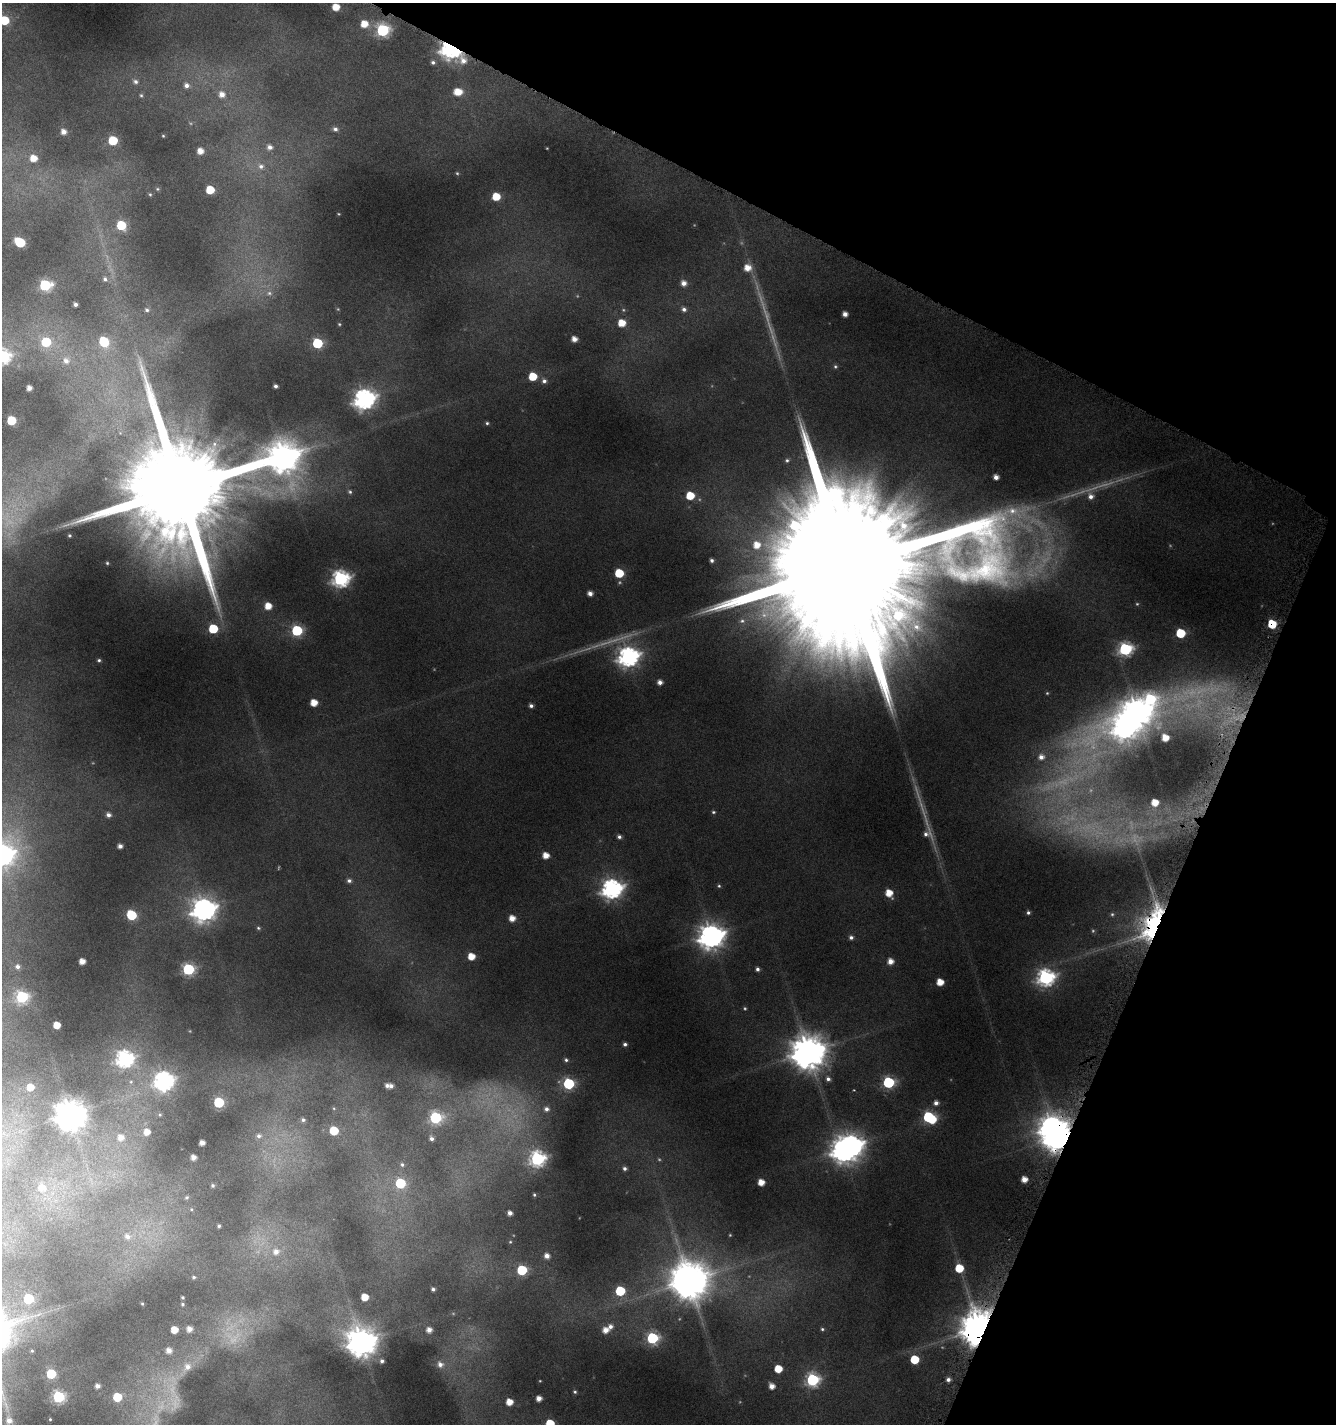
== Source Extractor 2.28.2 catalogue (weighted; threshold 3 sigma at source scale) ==
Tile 8 of 4 x 4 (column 4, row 2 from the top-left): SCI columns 4218-5551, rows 2876-4297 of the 5861 x 5722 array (HDU 1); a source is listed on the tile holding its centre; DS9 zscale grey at full resolution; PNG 1338 x 1426 px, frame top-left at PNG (2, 3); no overlay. Shown black and unused: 22% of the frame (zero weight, under 4 of 8 exposures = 2% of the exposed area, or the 3 px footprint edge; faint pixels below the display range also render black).
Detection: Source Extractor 2.28.2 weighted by HDU 2 'WHT'; one run over the whole footprint, this tile lists its part. Background 0.0867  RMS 0.0095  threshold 0.0388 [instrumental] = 3 sigma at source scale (4.09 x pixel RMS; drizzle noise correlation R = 1.36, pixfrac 0.8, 0.0396/0.0396 arcsec/px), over >= 5 px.
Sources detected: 222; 20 too faint to see at this stretch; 4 inside a brighter object's white glare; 1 long thin detection or spike segment (spike, bleed or trail) — not listed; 1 inside a brighter listed object's ellipse — not listed separately; the other 196 listed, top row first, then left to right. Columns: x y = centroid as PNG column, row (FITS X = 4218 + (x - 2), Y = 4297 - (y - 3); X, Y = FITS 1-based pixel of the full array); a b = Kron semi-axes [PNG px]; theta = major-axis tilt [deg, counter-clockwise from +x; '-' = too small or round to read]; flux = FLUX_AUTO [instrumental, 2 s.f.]
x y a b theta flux
336 7 5 5 - 13
4 20 6 6 - 30
364 24 6 6 - 13
383 30 7 6 - 130
451 49 9 6 -35 570
433 62 6 5 - 2.2
136 82 6 6 - 2.4
186 85 7 6 - 3.6
458 92 8 6 0 15
222 94 7 7 - 6.5
141 95 4 4 - 1
335 129 6 6 - 2.8
64 132 6 5 - 5.7
163 136 4 3 - 0.75
113 140 6 6 - 30
270 147 6 6 - 4
200 151 5 5 - 7.7
33 158 7 6 - 11
261 166 8 7 - 3.9
157 189 5 5 - 1.1
210 190 5 5 - 22
150 194 5 5 - 1.1
496 197 5 5 - 18
121 225 6 6 - 37
20 242 7 5 -32 38
747 268 7 7 - 10
105 279 6 5 - 2
683 283 6 6 - 5.5
45 285 7 6 - 82
269 293 7 6 - 2.7
75 304 3 3 - 2.3
684 309 6 6 - 2.9
147 310 6 5 - 1.9
845 314 4 4 - 4.8
622 323 6 6 - 14
339 324 5 4 - 1
574 339 5 4 - 6.4
46 342 7 6 - 33
104 342 9 7 -57 30
317 343 6 6 - 62
3 356 8 7 - 170
66 361 8 7 - 5.2
835 366 5 5 - 1.3
533 376 5 5 - 22
544 381 6 6 - 2.8
275 386 4 3 - 2.4
29 388 4 4 - 4.6
364 399 8 7 - 460
11 420 6 5 - 35
487 423 4 4 - 1.3
284 458 16 11 9 1100
787 460 6 5 - 1.6
996 477 4 4 - 4.7
180 489 36 24 -34 31000
350 492 6 5 - 1.7
690 496 6 5 - 21
1091 496 9 8 - 6
69 535 3 3 - 0.94
757 545 10 10 - 14
712 560 4 4 - 2.2
107 563 3 3 - 0.82
846 567 91 34 -27 100000
619 573 6 5 - 30
340 579 7 7 - 260
590 593 4 4 - 4.1
268 606 6 5 - 12
742 621 8 6 11 3.2
1272 624 6 6 - 27
213 629 6 6 - 38
297 630 6 6 - 78
1180 633 6 6 - 36
1125 649 7 6 - 130
628 657 8 7 - 430
99 660 4 4 - 1.4
660 682 5 5 - 4.3
1150 699 14 11 -40 66
314 703 5 5 - 13
531 706 5 4 - 2.4
1136 712 11 9 -22 1100
1165 738 5 5 - 11
1041 757 7 7 - 5.1
1155 802 6 6 - 12
713 812 5 4 - 1.2
108 815 5 5 - 3.2
927 833 15 13 -40 6.8
619 837 5 5 - 2.2
120 846 4 4 - 3.5
2 855 9 9 - 650
546 855 5 5 - 9.1
349 881 6 5 - 2.4
719 886 5 5 - 1.2
612 889 8 7 - 420
889 893 7 5 -56 13
204 909 9 8 - 700
1028 913 5 4 - 1.8
1112 914 5 4 - 1.2
131 915 6 6 - 44
512 918 5 5 - 8.7
258 928 5 4 - 1.1
1153 932 49 22 84 120
711 936 9 8 - 800
851 937 5 5 - 2.5
471 956 5 5 - 12
82 961 5 4 - 7.5
890 961 5 5 - 6.7
17 967 4 4 - 2.4
188 969 6 6 - 110
757 969 5 4 - 2.4
1045 977 8 7 - 250
940 982 5 5 - 12
22 997 6 6 - 110
57 1025 5 5 - 12
625 1044 5 4 - 2.1
808 1052 11 10 - 1900
124 1059 8 7 - 260
566 1060 5 5 - 1.7
828 1079 6 6 - 2.9
164 1081 8 8 - 340
131 1082 7 5 45 2.2
888 1082 6 6 - 88
569 1084 6 6 - 83
391 1086 5 4 - 3.1
30 1087 5 5 - 8.5
219 1102 6 6 - 59
936 1103 5 5 - 3.5
546 1109 8 7 - 4.2
70 1115 10 9 - 1500
160 1115 5 5 - 1.3
929 1117 9 6 -31 84
435 1118 6 6 - 100
303 1120 5 5 - 1.7
334 1131 6 5 - 27
147 1132 6 6 - 7.8
259 1136 7 6 - 2.9
121 1137 8 8 - 7.9
1058 1137 9 7 41 1000
431 1139 4 4 - 2.3
202 1143 4 4 - 5.4
843 1150 9 8 - 640
193 1157 4 4 - 5
537 1159 7 7 - 200
402 1165 6 5 - 1.6
625 1168 5 5 - 2.3
1024 1179 5 5 - 7.7
761 1182 5 5 - 9.5
400 1183 6 6 - 49
213 1185 4 4 - 1.5
42 1188 11 10 - 9.9
534 1195 3 2 - 0.85
187 1197 5 5 - 1.4
191 1209 5 3 - 0.81
510 1213 4 4 - 3.8
219 1226 4 3 - 1.4
127 1236 9 8 - 5.9
510 1242 5 4 - 0.94
276 1252 9 8 - 6.3
547 1256 5 5 - 5.1
959 1268 6 6 - 23
522 1270 6 6 - 59
194 1277 5 4 - 1.3
689 1280 12 11 - 2600
433 1289 4 4 - 2
620 1291 6 6 - 47
183 1297 3 3 - 1.1
365 1297 5 5 - 12
28 1299 6 6 - 56
142 1304 4 4 - 0.87
182 1304 4 4 - 1.1
610 1326 7 7 - 4.1
979 1328 9 8 - 2700
189 1329 5 5 - 5.6
822 1329 5 4 - 1.3
174 1330 5 5 - 11
429 1330 6 6 - 5.5
605 1330 6 6 - 7.4
652 1338 6 6 - 97
361 1342 9 9 - 1300
169 1350 5 5 - 5.3
914 1359 6 5 - 29
382 1361 4 4 - 2.1
440 1364 8 8 - 5.5
187 1367 9 9 - 5.5
778 1369 5 5 - 17
51 1374 6 6 - 37
812 1380 7 7 - 130
948 1380 5 4 - 3.1
97 1386 4 4 - 3.6
772 1386 5 5 - 6.7
575 1392 5 4 - 1.2
59 1397 6 6 - 110
117 1397 6 5 - 30
539 1398 5 4 - 6
509 1402 5 5 - 11
50 1419 2 2 - 0.65
9 1421 6 6 - 4.2
550 1424 6 6 - 28
Overlapping masked pixels (flux is a lower limit): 5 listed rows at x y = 451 49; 1272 624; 1153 932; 1058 1137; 979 1328
Isophote crosses this tile's border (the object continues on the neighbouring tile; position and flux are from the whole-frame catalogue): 4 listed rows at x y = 4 20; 3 356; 2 855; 550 1424